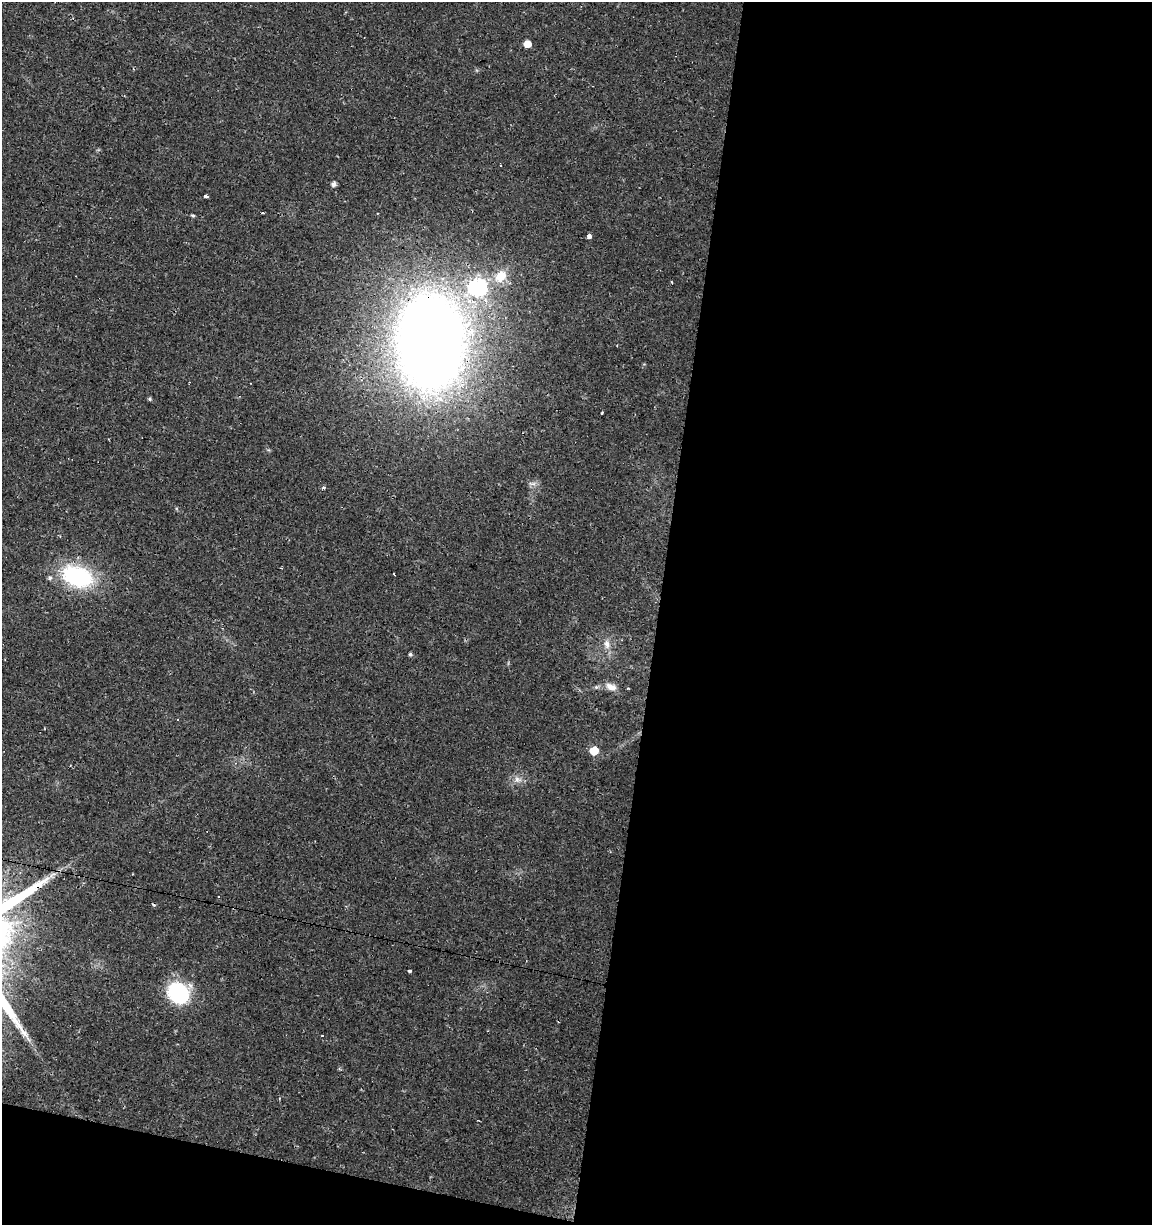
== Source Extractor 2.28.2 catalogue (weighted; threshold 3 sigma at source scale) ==
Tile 16 of 4 x 4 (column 4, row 4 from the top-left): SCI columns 3733-4882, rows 1-1223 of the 5106 x 4899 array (HDU 1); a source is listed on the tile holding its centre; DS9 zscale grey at full resolution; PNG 1154 x 1227 px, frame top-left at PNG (2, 2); no overlay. Shown black and unused: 46% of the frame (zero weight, under 2 of 3 exposures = <1% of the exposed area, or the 3 px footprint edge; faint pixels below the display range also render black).
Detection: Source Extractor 2.28.2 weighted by HDU 2 'WHT'; one run over the whole footprint, this tile lists its part. Background 0.0131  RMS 0.0028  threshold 0.0127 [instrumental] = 3 sigma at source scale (4.5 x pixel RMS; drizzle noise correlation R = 1.50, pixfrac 1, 0.0396/0.0396 arcsec/px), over >= 5 px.
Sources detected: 32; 7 cosmic-ray / hot-pixel residue — not listed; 1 inside a brighter listed object's ellipse — not listed separately; the other 24 listed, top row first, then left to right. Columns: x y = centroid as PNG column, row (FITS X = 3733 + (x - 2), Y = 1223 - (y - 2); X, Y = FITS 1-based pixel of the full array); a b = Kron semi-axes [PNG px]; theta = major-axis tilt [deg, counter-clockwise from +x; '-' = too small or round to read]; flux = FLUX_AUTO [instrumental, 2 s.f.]
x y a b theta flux
527 44 5 5 - 3.5
334 184 5 4 - 1.3
206 196 4 3 - 1.3
193 215 6 3 -8 0.36
589 236 4 3 - 2.9
501 276 18 13 49 5.6
672 282 3 2 - 0.31
478 287 8 7 - 76
430 342 52 33 -89 690
617 345 2 2 - 0.24
150 399 5 4 - 0.37
532 484 12 4 0 0.87
323 487 4 3 - 0.49
394 574 3 2 - 0.23
78 576 35 21 -21 28
607 644 14 8 -83 2.2
410 654 5 5 - 0.4
611 687 15 8 -22 2.4
594 751 6 5 - 8.6
517 779 10 8 -16 1.6
52 875 12 4 34 1.3
409 971 3 3 - 1.1
178 993 18 16 -33 27
322 1035 3 3 - 0.67
Overlapping masked pixels (flux is a lower limit): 1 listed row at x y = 430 342